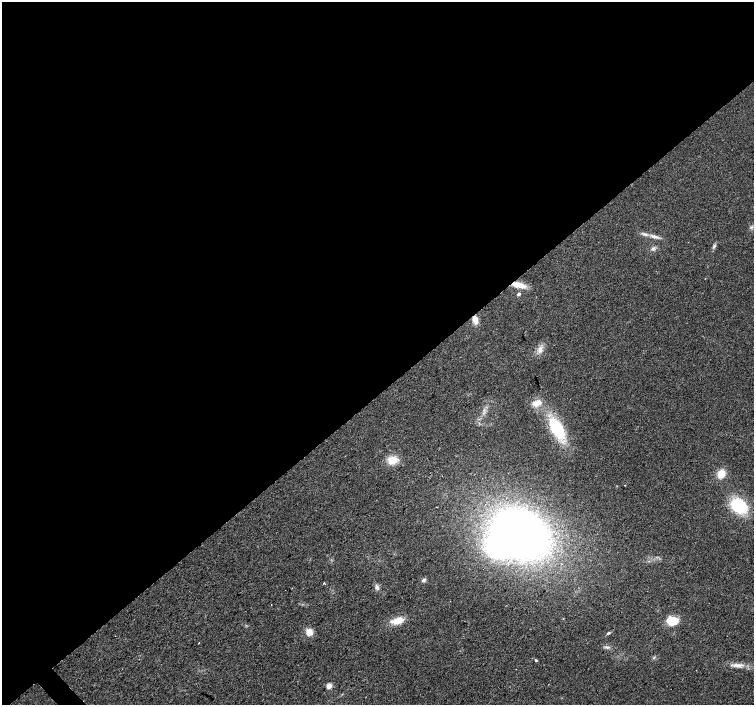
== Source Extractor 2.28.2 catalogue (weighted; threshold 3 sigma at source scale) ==
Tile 2 of 4 x 4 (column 2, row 1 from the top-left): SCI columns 1509-3011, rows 4432-5837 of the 6018 x 5985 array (HDU 1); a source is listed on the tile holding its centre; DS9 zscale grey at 2 x 2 block average (1 PNG px = mean of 2 x 2 image px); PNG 756 x 707 px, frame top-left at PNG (2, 2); no overlay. Shown black and unused: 56% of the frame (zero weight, under 2 of 3 exposures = <1% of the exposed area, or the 3 px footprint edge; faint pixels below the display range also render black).
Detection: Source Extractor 2.28.2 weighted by HDU 2 'WHT'; one run over the whole footprint, this tile lists its part. Background 0.024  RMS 0.0063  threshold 0.0282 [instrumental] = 3 sigma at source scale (4.5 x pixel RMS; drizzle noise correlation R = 1.50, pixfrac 1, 0.0396/0.0396 arcsec/px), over >= 5 px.
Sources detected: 29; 1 inside a brighter object's white glare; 2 cosmic-ray / hot-pixel residue — not listed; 1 inside a brighter listed object's ellipse — not listed separately; the other 25 listed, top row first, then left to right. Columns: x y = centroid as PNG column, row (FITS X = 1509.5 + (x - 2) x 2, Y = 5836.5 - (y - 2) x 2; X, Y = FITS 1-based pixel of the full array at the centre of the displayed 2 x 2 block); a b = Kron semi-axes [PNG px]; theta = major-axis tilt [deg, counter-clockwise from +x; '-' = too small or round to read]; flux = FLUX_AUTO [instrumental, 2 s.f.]
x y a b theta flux
654 236 13 3 -17 6.3
714 246 6 4 67 2.8
653 248 7 3 34 3.3
518 285 16 6 -15 19
519 294 3 3 - 4.2
475 320 8 5 -77 12
540 349 10 5 70 8.1
537 403 12 7 13 13
557 429 17 9 -59 98
392 460 13 10 17 20
721 474 9 7 57 18
625 485 2 2 - 0.64
739 506 17 13 -30 76
521 533 39 29 -28 950
423 580 6 4 38 3.4
324 583 2 2 - 1.4
377 587 7 5 -70 4.9
397 621 14 7 16 19
672 621 10 7 -10 35
309 632 6 6 - 14
608 633 5 3 - 1.9
607 647 4 2 - 1.9
535 660 2 2 - 6.9
738 665 16 5 -2 11
329 686 7 5 54 5.5
Overlapping masked pixels (flux is a lower limit): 2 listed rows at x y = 518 285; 475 320